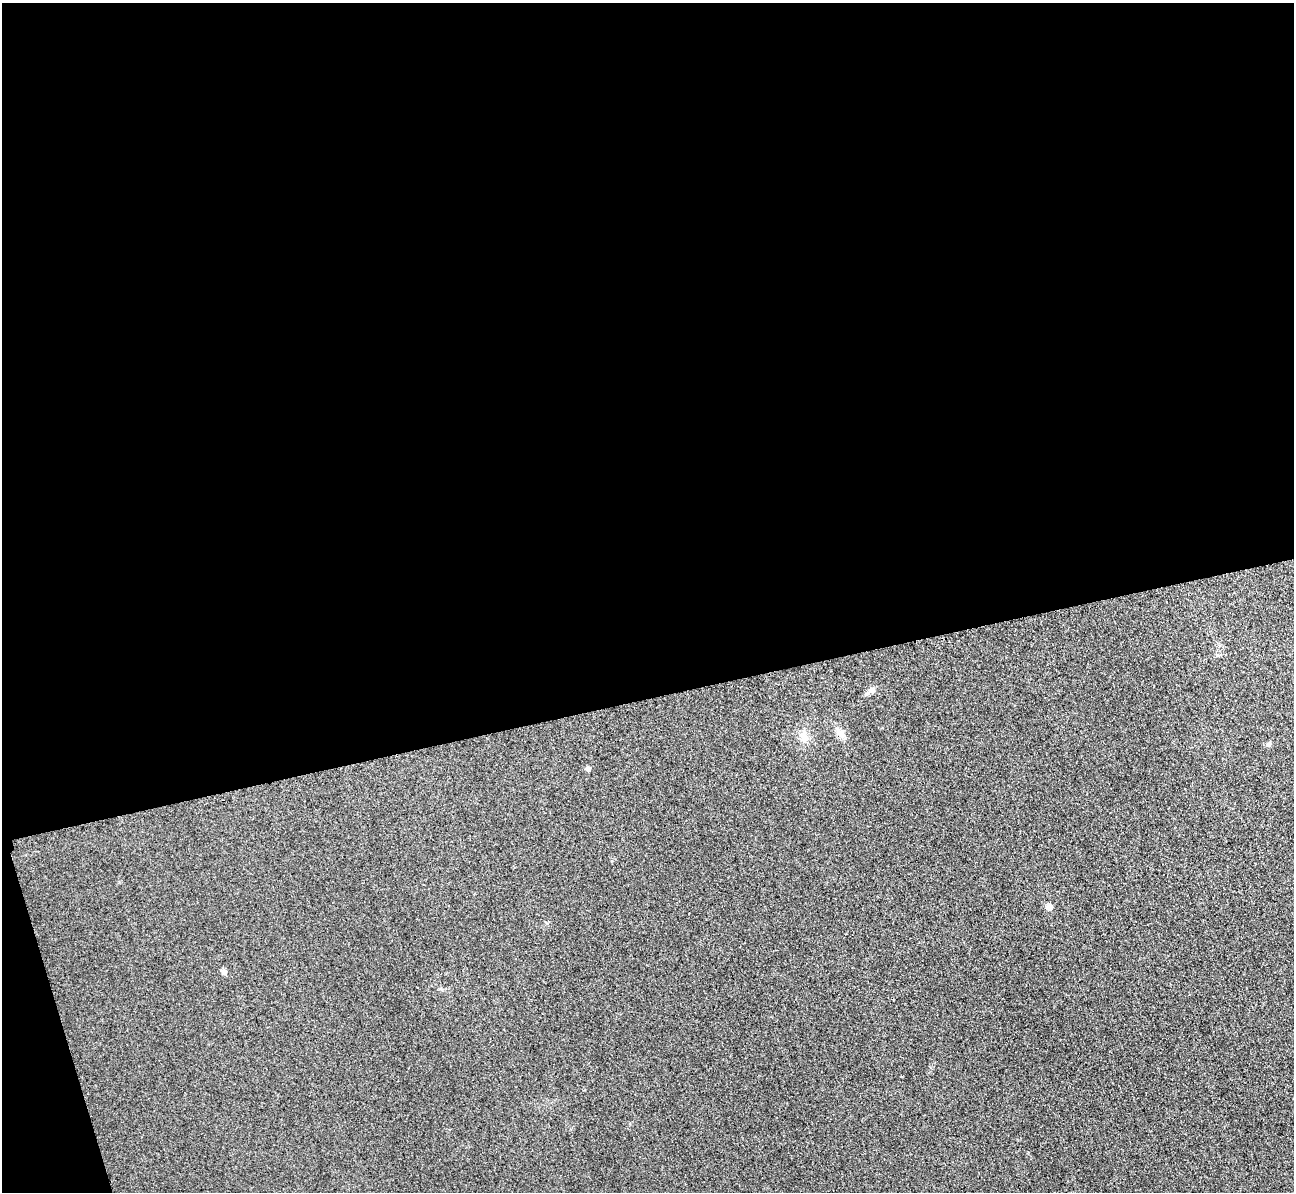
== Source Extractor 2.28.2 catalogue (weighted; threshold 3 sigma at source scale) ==
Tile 1 of 4 x 4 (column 1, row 1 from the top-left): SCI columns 29-1320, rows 3733-4922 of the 5225 x 5207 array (HDU 1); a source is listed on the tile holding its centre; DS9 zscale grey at full resolution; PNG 1296 x 1194 px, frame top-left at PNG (2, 3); no overlay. Shown black and unused: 60% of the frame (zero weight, under 3 of 4 exposures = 3% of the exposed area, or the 3 px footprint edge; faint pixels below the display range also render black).
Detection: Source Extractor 2.28.2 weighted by HDU 2 'WHT'; one run over the whole footprint, this tile lists its part. Background 0.315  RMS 0.024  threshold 0.108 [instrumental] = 3 sigma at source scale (4.5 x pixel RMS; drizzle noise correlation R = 1.50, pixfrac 1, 0.05/0.05 arcsec/px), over >= 5 px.
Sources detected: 7; all 7 listed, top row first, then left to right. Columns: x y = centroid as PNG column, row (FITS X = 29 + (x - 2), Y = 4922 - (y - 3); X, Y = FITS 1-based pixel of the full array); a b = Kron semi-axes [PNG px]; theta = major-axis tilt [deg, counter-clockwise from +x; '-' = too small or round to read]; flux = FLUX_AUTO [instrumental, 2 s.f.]
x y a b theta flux
870 691 16 5 32 9.7
840 733 20 6 -52 16
804 737 19 10 -81 23
1268 744 6 5 - 4.5
588 768 5 5 - 8.8
1049 907 5 5 - 19
224 972 7 6 - 7.3